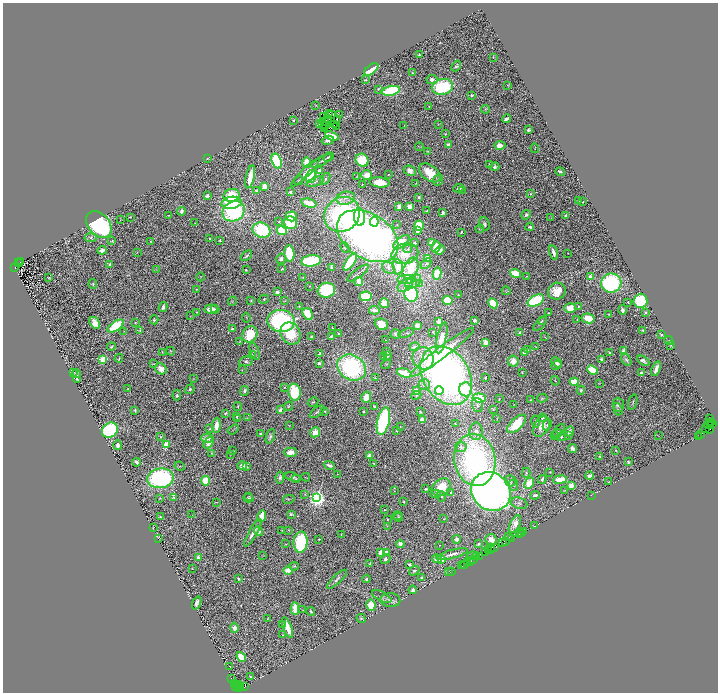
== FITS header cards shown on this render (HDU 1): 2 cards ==
NAXIS1  =                 1431
NAXIS2  =                 1380

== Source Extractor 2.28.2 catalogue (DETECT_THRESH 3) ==
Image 1431 x 1380 px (HDU 1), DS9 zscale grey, zoomed out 1/2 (1 PNG px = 2 x 2 image px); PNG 720 x 694 px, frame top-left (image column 2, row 1379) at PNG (3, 3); each listed source drawn as its Kron ellipse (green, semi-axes under 4 px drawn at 4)
Background 0.517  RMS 0.034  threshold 0.103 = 3 sigma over >= 5 px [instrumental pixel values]
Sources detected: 643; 59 cannot appear on this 1/2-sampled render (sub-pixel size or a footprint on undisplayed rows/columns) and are neither listed nor drawn; of the other 584, the 500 brightest by FLUX_AUTO listed and drawn (84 fainter detections omitted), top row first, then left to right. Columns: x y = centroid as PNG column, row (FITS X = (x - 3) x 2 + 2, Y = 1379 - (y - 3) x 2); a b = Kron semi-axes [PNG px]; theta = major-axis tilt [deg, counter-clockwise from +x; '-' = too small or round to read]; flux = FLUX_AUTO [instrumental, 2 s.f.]
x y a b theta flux
419 55 2 2 - 6.5
493 57 3 2 - 3
456 66 6 4 51 14
371 69 8 3 38 330
413 73 3 3 - 9.9
432 79 5 4 - 30
365 80 3 2 - 9.5
508 86 3 2 - 4.1
442 87 11 8 12 550
378 89 4 3 - 6.5
391 91 9 4 12 540
471 95 2 2 - 26
316 105 3 3 - 5
429 106 2 2 - 3.8
485 109 4 3 - 9
329 113 2 1 - 3.3
331 114 2 2 - 5.9
339 115 2 1 - 26
324 117 2 1 - 4.1
327 119 3 1 - 3.9
338 119 2 1 - 3.2
506 119 4 2 - 47
293 120 3 2 - 8.7
324 122 2 1 - 4.4
319 124 3 1 - 3.3
335 124 2 1 - 6.1
438 124 3 3 - 4.5
323 125 4 1 - 4.6
404 125 3 2 - 3.1
326 126 3 1 - 2.9
336 126 2 2 - 12
325 128 2 1 - 3.4
528 130 3 3 - 15
445 134 3 2 - 4.3
332 136 7 3 -18 210
328 140 6 3 16 26
448 145 3 2 - 29
500 145 5 4 - 67
419 147 4 1 - 3.1
535 148 5 2 - 5.5
428 151 3 2 - 7.3
329 157 5 2 - 14
207 158 2 2 - 2.9
362 160 7 6 - 260
277 161 8 4 -71 560
322 161 11 2 27 15
307 162 5 3 - 110
489 164 3 2 - 4.9
495 167 4 3 - 22
320 171 4 3 - 61
410 171 6 4 -27 61
560 172 5 2 - 11
305 173 19 3 45 37
430 173 12 7 -37 130
389 174 2 1 - 3.8
367 175 5 4 - 73
311 176 6 5 - 430
250 177 12 3 78 110
356 177 2 2 - 3.1
325 179 7 4 58 23
299 180 5 2 - 5.2
438 180 6 5 - 21
315 182 9 3 21 12
380 182 10 5 -5 110
416 183 2 1 - 3.2
362 184 2 1 - 4.1
265 187 3 3 - 85
459 188 5 3 - 21
257 190 3 2 - 18
462 190 3 2 - 4
290 192 3 3 - 13
531 194 4 3 - 8.7
232 195 8 6 14 260
207 196 4 3 - 20
419 197 3 3 - 12
346 198 9 6 11 40
579 201 2 2 - 3.2
583 202 3 2 - 4.9
232 203 10 6 8 490
309 203 8 4 -13 140
409 206 3 2 - 170
399 207 2 2 - 140
181 211 4 3 - 25
234 211 11 9 30 710
427 211 3 2 - 8.2
443 212 4 3 - 16
342 214 18 16 39 1400
169 215 2 2 - 4
526 215 5 4 - 15
566 215 3 2 - 15
291 216 5 5 - 140
130 217 2 2 - 8.4
360 217 8 5 -84 280
551 218 3 2 - 3.1
120 220 2 2 - 3
279 221 3 2 - 5.1
374 222 5 4 - 140
195 223 2 2 - 2.9
290 223 7 6 - 270
484 224 7 5 -73 19
99 225 15 10 -48 1100
397 225 2 2 - 3.5
419 226 5 4 - 270
530 227 4 3 - 21
480 229 4 2 - 4
262 230 9 7 -22 450
282 230 5 4 - 230
418 230 4 3 - 49
461 232 3 2 - 8.2
368 236 33 22 -33 3900
91 238 6 4 7 16
210 238 2 2 - 8.5
220 240 4 3 - 7.9
112 241 4 2 - 6.8
150 241 2 2 - 4
401 242 9 4 37 230
414 243 2 2 - 20
431 243 3 3 - 72
436 247 6 4 72 130
345 248 5 3 - 7
408 249 4 3 - 8
102 250 5 4 - 38
440 250 5 3 - 55
137 252 2 2 - 3.5
553 252 7 2 -73 33
289 253 8 5 -84 280
568 253 2 1 - 3
405 254 13 10 13 140
246 256 6 2 40 12
427 258 4 3 - 110
281 259 5 4 - 22
311 261 10 5 8 580
20 262 2 2 - 43
350 262 10 4 56 470
19 263 4 1 - 26
426 264 6 4 45 15
110 265 3 3 - 13
15 267 2 1 - 130
398 267 8 5 -85 160
332 268 3 3 - 37
388 268 7 5 -35 23
156 269 3 2 - 2.9
282 269 2 2 - 13
411 269 11 7 67 300
246 270 2 2 - 5.8
358 273 13 3 37 10
515 273 5 3 - 310
437 274 6 4 78 200
526 276 3 2 - 4.5
201 277 4 3 - 3.9
303 277 2 2 - 3.2
590 277 3 3 - 190
49 278 4 2 - 2.9
406 279 9 4 1 31
359 282 4 3 - 100
413 282 9 5 37 38
611 283 10 9 - 1000
93 284 5 3 - 9.8
419 284 3 2 - 4.8
405 285 8 5 36 41
310 286 2 2 - 3.1
196 289 2 2 - 4
326 290 9 7 17 590
506 291 4 4 - 6.4
557 291 9 8 - 110
277 292 3 2 - 41
411 294 8 7 - 580
458 295 3 3 - 4.5
366 296 6 5 - 370
264 299 5 3 - 7.6
251 300 3 3 - 6.2
447 300 5 4 - 170
233 301 5 2 - 4.4
285 301 2 1 - 3.5
536 301 9 5 29 560
640 301 7 7 - 480
628 302 2 2 - 8.3
384 303 5 4 - 92
493 303 5 4 - 280
299 306 2 2 - 6.2
578 306 3 2 - 4.6
163 307 5 3 - 20
570 308 5 4 - 100
211 309 7 4 4 79
215 309 4 3 - 18
374 310 5 3 - 38
623 310 5 3 - 45
197 312 4 3 - 7.4
646 312 4 3 - 12
549 313 2 2 - 5.3
308 314 6 4 -57 250
608 314 2 2 - 4.3
190 316 3 2 - 2.9
246 318 5 3 - 5.1
588 318 6 5 - 140
154 320 4 3 - 14
474 320 3 3 - 25
577 320 4 2 - 4.1
281 321 14 11 -6 1200
439 321 3 3 - 47
542 321 4 3 - 5.5
135 322 3 3 - 5.5
95 323 6 4 -58 120
381 324 7 5 -22 96
540 324 9 3 49 11
417 325 4 3 - 58
116 326 9 4 34 320
332 327 2 2 - 3.3
232 329 4 3 - 21
140 330 4 3 - 7
642 330 3 2 - 9.1
124 331 3 2 - 3.8
433 332 2 2 - 5.1
520 332 3 2 - 17
290 333 11 9 -60 220
339 333 2 2 - 7.5
406 333 8 3 17 11
250 334 8 7 - 230
396 334 5 4 - 35
662 335 3 2 - 8.9
332 336 4 3 - 15
312 337 3 2 - 24
545 337 3 2 - 3.3
442 338 16 4 77 120
385 340 2 2 - 3.8
240 341 4 3 - 5.5
669 341 5 2 - 4.5
486 342 4 3 - 70
671 345 2 2 - 4.8
111 347 4 3 - 12
415 347 5 4 - 24
535 347 3 2 - 3
527 350 3 2 - 8.6
624 350 3 3 - 19
170 351 4 4 - 6.1
255 351 9 4 -69 17
387 351 3 2 - 8.7
162 352 2 2 - 5.1
442 352 40 5 37 330
319 353 4 2 - 8.3
524 353 4 3 - 26
610 353 3 2 - 20
252 354 2 2 - 4.2
387 356 3 3 - 10
383 357 4 1 - 3.4
119 358 5 2 - 6.8
423 358 11 10 - 150
601 359 4 3 - 18
103 360 3 3 - 490
626 360 7 4 -56 18
246 361 7 4 12 19
513 361 5 5 - 91
643 361 7 4 -31 22
557 362 6 4 -45 20
319 363 3 2 - 17
153 364 3 2 - 4.4
386 364 5 2 - 4.9
556 365 5 4 - 25
352 368 15 12 -31 1000
161 369 6 5 - 44
656 369 8 3 70 47
242 370 2 2 - 3.9
592 370 5 3 - 240
522 372 3 1 - 4
73 373 3 2 - 3
404 373 7 3 -16 220
641 373 4 2 - 18
77 374 3 2 - 13
446 375 31 23 -59 3500
77 376 6 3 -85 30
375 378 3 2 - 3.1
485 378 3 2 - 7.8
193 379 4 3 - 4.7
555 381 5 2 - 4.2
574 382 4 3 - 190
599 383 3 2 - 3.2
424 385 5 5 - 25
284 387 3 3 - 4.4
128 389 3 2 - 4
190 389 5 3 - 13
466 389 7 6 - 290
416 390 4 3 - 49
581 390 4 3 - 12
245 391 5 3 - 27
439 391 4 3 - 100
294 392 8 6 -80 440
177 395 5 4 - 13
416 395 5 4 - 10
366 397 6 5 - 70
479 398 6 4 -6 210
542 398 5 3 - 6.9
499 399 3 2 - 3.7
531 400 3 3 - 9
313 402 5 3 - 9.8
633 402 8 2 74 7.9
477 405 7 5 -74 16
514 405 3 2 - 3.6
618 405 7 5 -88 28
238 406 4 2 - 7
289 406 5 3 - 8.7
375 406 4 3 - 16
618 409 6 3 -72 6.1
135 410 3 2 - 9.9
280 410 2 2 - 50
493 410 2 2 - 8.3
325 411 3 2 - 6.8
317 412 9 4 38 17
363 412 3 2 - 7.3
420 412 3 2 - 8.4
226 413 4 3 - 12
237 416 3 1 - 3.9
247 418 4 2 - 4.2
542 418 4 4 - 15
237 419 3 2 - 4.5
497 419 2 1 - 3.7
710 419 3 1 - 150
422 420 4 4 - 43
383 421 14 6 77 1000
536 421 6 4 -78 12
709 422 2 1 - 190
455 423 2 2 - 6.8
711 423 2 1 - 190
712 423 2 2 - 210
517 424 12 5 43 230
216 425 8 3 85 63
289 425 3 2 - 4
547 425 6 3 65 15
708 425 5 1 - 41
400 426 3 2 - 3.3
541 426 11 7 58 75
210 428 3 2 - 6.2
706 428 3 1 - 17
710 429 2 1 - 340
110 430 8 7 - 680
233 430 6 2 33 4.8
397 430 2 2 - 21
559 430 8 2 47 7.5
476 431 9 6 89 37
570 431 5 3 - 22
315 432 5 4 - 84
260 434 3 3 - 13
557 434 6 3 46 11
555 435 2 2 - 4.7
569 435 3 2 - 8.4
701 435 2 1 - 34
270 436 7 3 69 17
658 436 4 2 - 3.6
161 437 3 2 - 4.5
561 437 4 4 - 9.9
699 437 3 1 - 31
207 438 6 4 0 46
209 443 6 4 54 37
166 444 3 3 - 430
118 445 5 4 - 28
461 447 6 5 - 21
572 449 4 3 - 40
233 450 3 1 - 3.8
615 450 3 3 - 8.7
290 452 7 4 -1 55
211 453 3 3 - 3.9
231 455 2 1 - 3.1
370 455 4 3 - 62
600 456 4 2 - 13
475 460 26 20 -80 1500
136 462 4 3 - 27
628 462 2 2 - 8.6
373 463 2 2 - 5.5
329 465 6 3 -23 24
180 466 5 2 - 5.2
242 466 5 4 - 50
247 467 4 2 - 8.6
550 472 2 2 - 5.5
526 473 5 4 - 11
337 474 3 2 - 3.1
589 476 4 3 - 30
280 477 6 4 81 18
293 477 8 4 -18 20
306 477 4 3 - 5.4
161 478 13 9 8 1100
296 479 4 4 - 9.3
542 479 4 2 - 13
560 480 7 3 8 130
206 481 5 4 - 180
511 481 6 5 - 17
609 482 2 2 - 3.9
529 483 6 4 62 170
514 485 5 4 - 13
571 486 4 3 - 66
441 487 10 8 38 200
426 489 4 3 - 10
565 490 3 2 - 3.5
394 491 2 2 - 3.1
491 491 21 18 -37 8700
451 493 3 3 - 5.6
305 494 4 2 - 4.1
436 494 5 4 - 8.3
535 495 5 3 - 28
591 495 2 1 - 4.4
249 496 4 2 - 4.7
441 496 5 4 - 15
174 497 3 2 - 12
160 498 2 2 - 5.1
248 498 5 2 - 8.2
317 498 4 4 - 4000
289 499 6 3 13 7.6
216 502 3 2 - 4.4
403 502 2 2 - 7.3
519 503 8 5 -18 24
385 510 3 2 - 4.4
291 514 3 2 - 12
192 515 3 2 - 4.2
262 516 6 3 74 170
398 516 5 4 - 9.9
160 517 2 2 - 9.9
398 517 4 3 - 7.4
387 519 3 2 - 9.3
444 519 2 2 - 4.1
515 524 9 5 62 72
387 526 4 3 - 6.4
535 526 2 1 - 21
153 528 3 1 - 4.5
282 530 2 2 - 3.2
288 530 3 3 - 4.1
258 531 5 4 - 28
524 532 2 1 - 16
253 533 15 3 61 55
522 533 2 1 - 28
341 534 2 2 - 4
520 534 2 2 - 40
508 536 3 1 - 4.5
158 538 3 2 - 3.4
512 538 2 1 - 96
319 539 3 2 - 6.1
457 539 4 4 - 28
491 539 5 5 - 74
301 542 10 7 86 510
505 542 2 1 - 43
503 543 4 2 - 80
286 544 3 3 - 5
400 544 4 4 - 46
478 544 3 3 - 10
439 545 2 2 - 8.7
491 548 2 1 - 33
495 548 3 1 - 75
490 549 3 1 - 41
489 551 3 1 - 70
381 552 3 3 - 50
387 552 3 2 - 59
486 552 2 1 - 11
452 554 16 3 14 50
263 555 4 2 - 3.6
472 556 6 3 16 14
479 556 3 2 - 86
477 557 2 1 - 59
198 558 4 3 - 33
385 559 5 4 - 19
437 559 5 4 - 56
473 559 2 1 - 87
441 560 3 3 - 330
470 561 2 1 - 7.9
472 561 2 1 - 35
468 563 3 2 - 47
370 564 3 2 - 9.9
409 564 4 2 - 17
463 564 2 1 - 20
465 564 2 1 - 9.2
294 566 5 3 - 11
461 566 2 1 - 85
192 569 3 2 - 3
288 570 4 3 - 73
414 571 5 4 - 15
448 572 3 2 - 7.7
452 572 2 1 - 7.9
421 578 3 3 - 8.8
239 579 3 2 - 12
337 579 13 4 43 23
366 579 4 3 - 13
413 590 4 3 - 17
382 597 10 4 -27 19
390 600 10 7 -2 22
197 603 7 3 68 28
371 605 6 4 -78 160
295 608 6 4 -87 120
303 610 4 2 - 4.3
311 612 5 3 - 9.5
361 618 5 4 - 8.9
268 619 2 2 - 3.7
282 624 4 3 - 6.1
287 627 11 4 -69 120
234 628 5 4 - 38
283 635 3 2 - 5.4
241 657 5 4 - 130
230 667 2 1 - 25
250 677 2 2 - 6.6
231 678 2 1 - 19
235 684 3 2 - 150
236 686 2 2 - 110
239 686 5 2 - 660
241 686 3 2 - 120
244 687 4 1 - 92
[84 fainter detections neither listed nor drawn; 59 sub-pixel or undisplayed-footprint detections neither listed nor drawn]